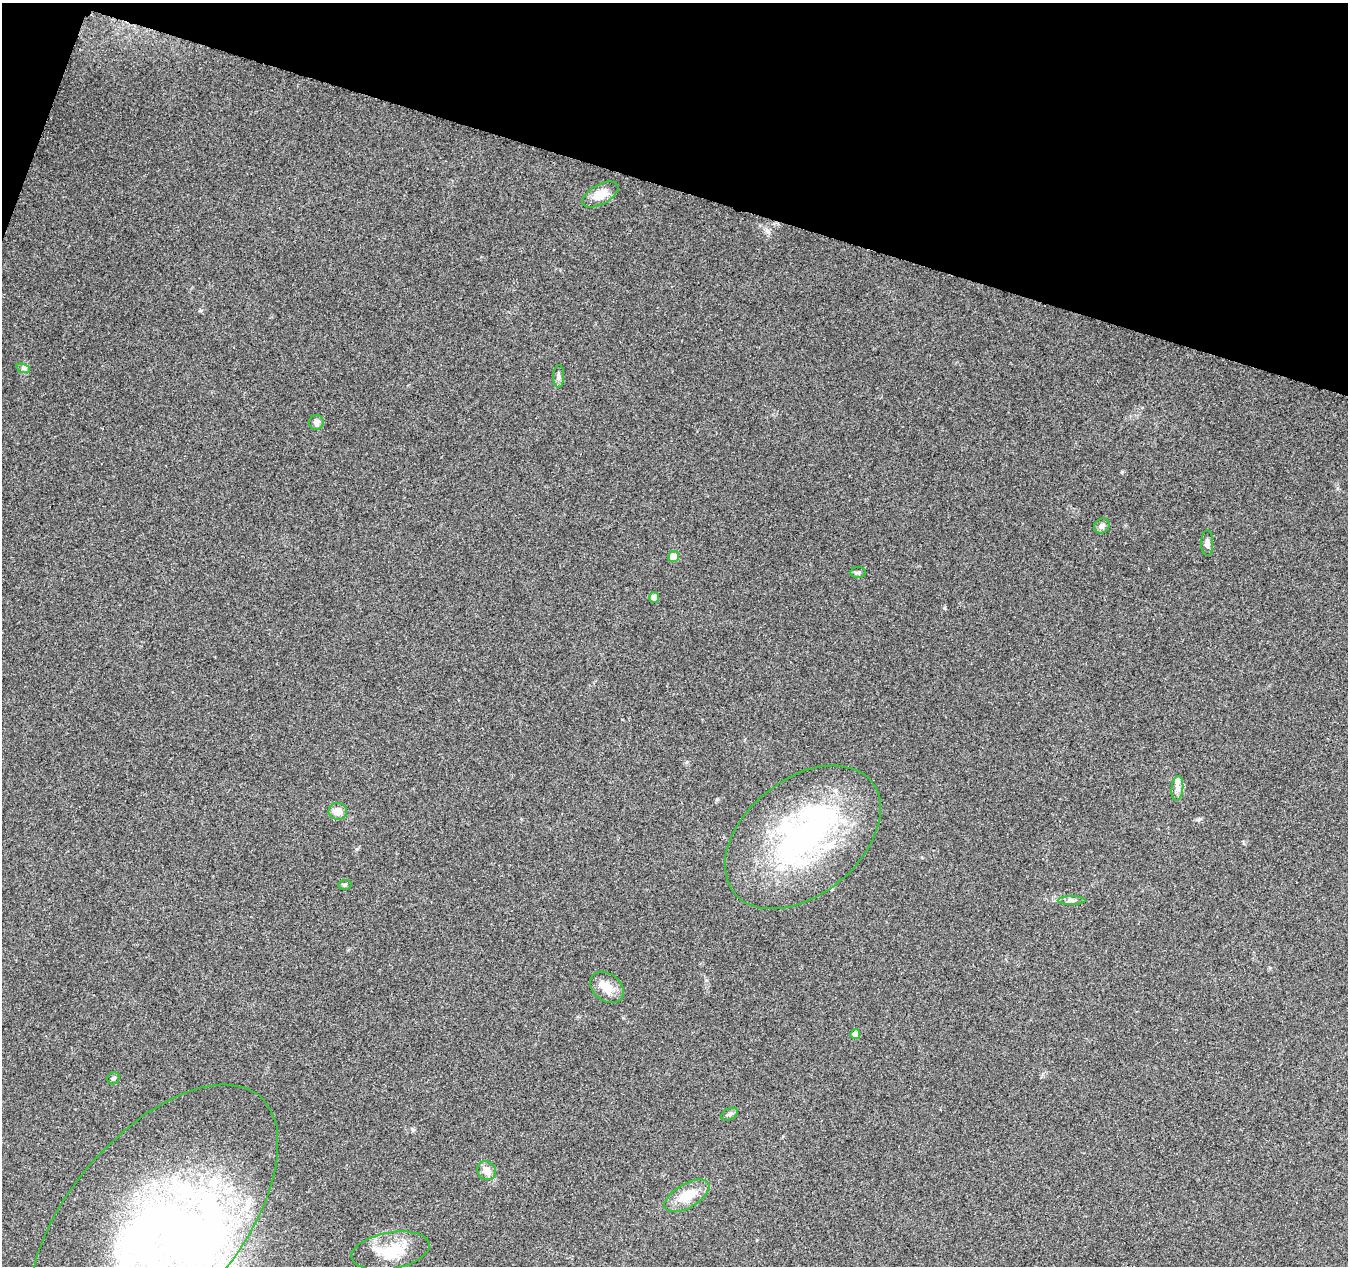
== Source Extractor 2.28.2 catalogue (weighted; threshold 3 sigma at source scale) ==
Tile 2 of 4 x 4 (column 2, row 1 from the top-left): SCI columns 1365-2710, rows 4077-5340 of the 5411 x 5567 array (HDU 1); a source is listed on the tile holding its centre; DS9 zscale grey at full resolution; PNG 1350 x 1268 px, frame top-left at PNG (2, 3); each listed source drawn as its Kron ellipse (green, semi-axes under 4 px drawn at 4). Shown black and unused: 15% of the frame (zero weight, under 3 of 5 exposures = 1% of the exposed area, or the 3 px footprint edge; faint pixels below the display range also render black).
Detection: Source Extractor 2.28.2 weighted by HDU 2 'WHT'; one run over the whole footprint, this tile lists its part. Background 0.103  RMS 0.0053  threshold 0.0238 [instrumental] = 3 sigma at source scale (4.5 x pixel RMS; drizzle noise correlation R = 1.50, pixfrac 1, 0.0396/0.0396 arcsec/px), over >= 5 px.
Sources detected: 26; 3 inside a brighter object's white glare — neither listed nor drawn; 1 inside a brighter listed object's ellipse — not listed separately; the other 22 listed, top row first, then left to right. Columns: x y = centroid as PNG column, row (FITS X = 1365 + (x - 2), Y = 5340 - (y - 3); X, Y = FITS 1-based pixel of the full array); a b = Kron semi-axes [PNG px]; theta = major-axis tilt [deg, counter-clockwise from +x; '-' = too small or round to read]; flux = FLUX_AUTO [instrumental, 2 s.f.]
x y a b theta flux
600 195 20 10 29 7.4
23 368 7 4 -18 1.1
559 376 11 5 88 1.6
316 422 7 7 - 2.9
1102 526 8 7 - 2
1207 543 13 6 89 2
673 557 5 5 - 6.6
858 573 8 5 1 1.2
654 597 5 5 - 3.1
1177 788 12 6 85 2.9
338 811 9 8 - 4.7
803 837 88 58 39 150
345 885 6 5 - 0.88
1071 900 14 4 0 1.8
607 987 18 13 -39 7.7
855 1034 5 4 - 3.7
113 1078 6 5 - 1.1
729 1114 9 5 26 1.2
486 1171 10 9 - 5
687 1196 25 12 30 11
153 1223 165 86 50 300
390 1251 39 18 10 19
Isophote crosses this tile's border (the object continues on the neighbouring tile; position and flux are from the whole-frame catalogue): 1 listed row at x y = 153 1223
Unlisted compact peaks at least as high as the median listed source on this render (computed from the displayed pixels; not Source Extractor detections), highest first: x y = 1122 472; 717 799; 768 231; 1199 819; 357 849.